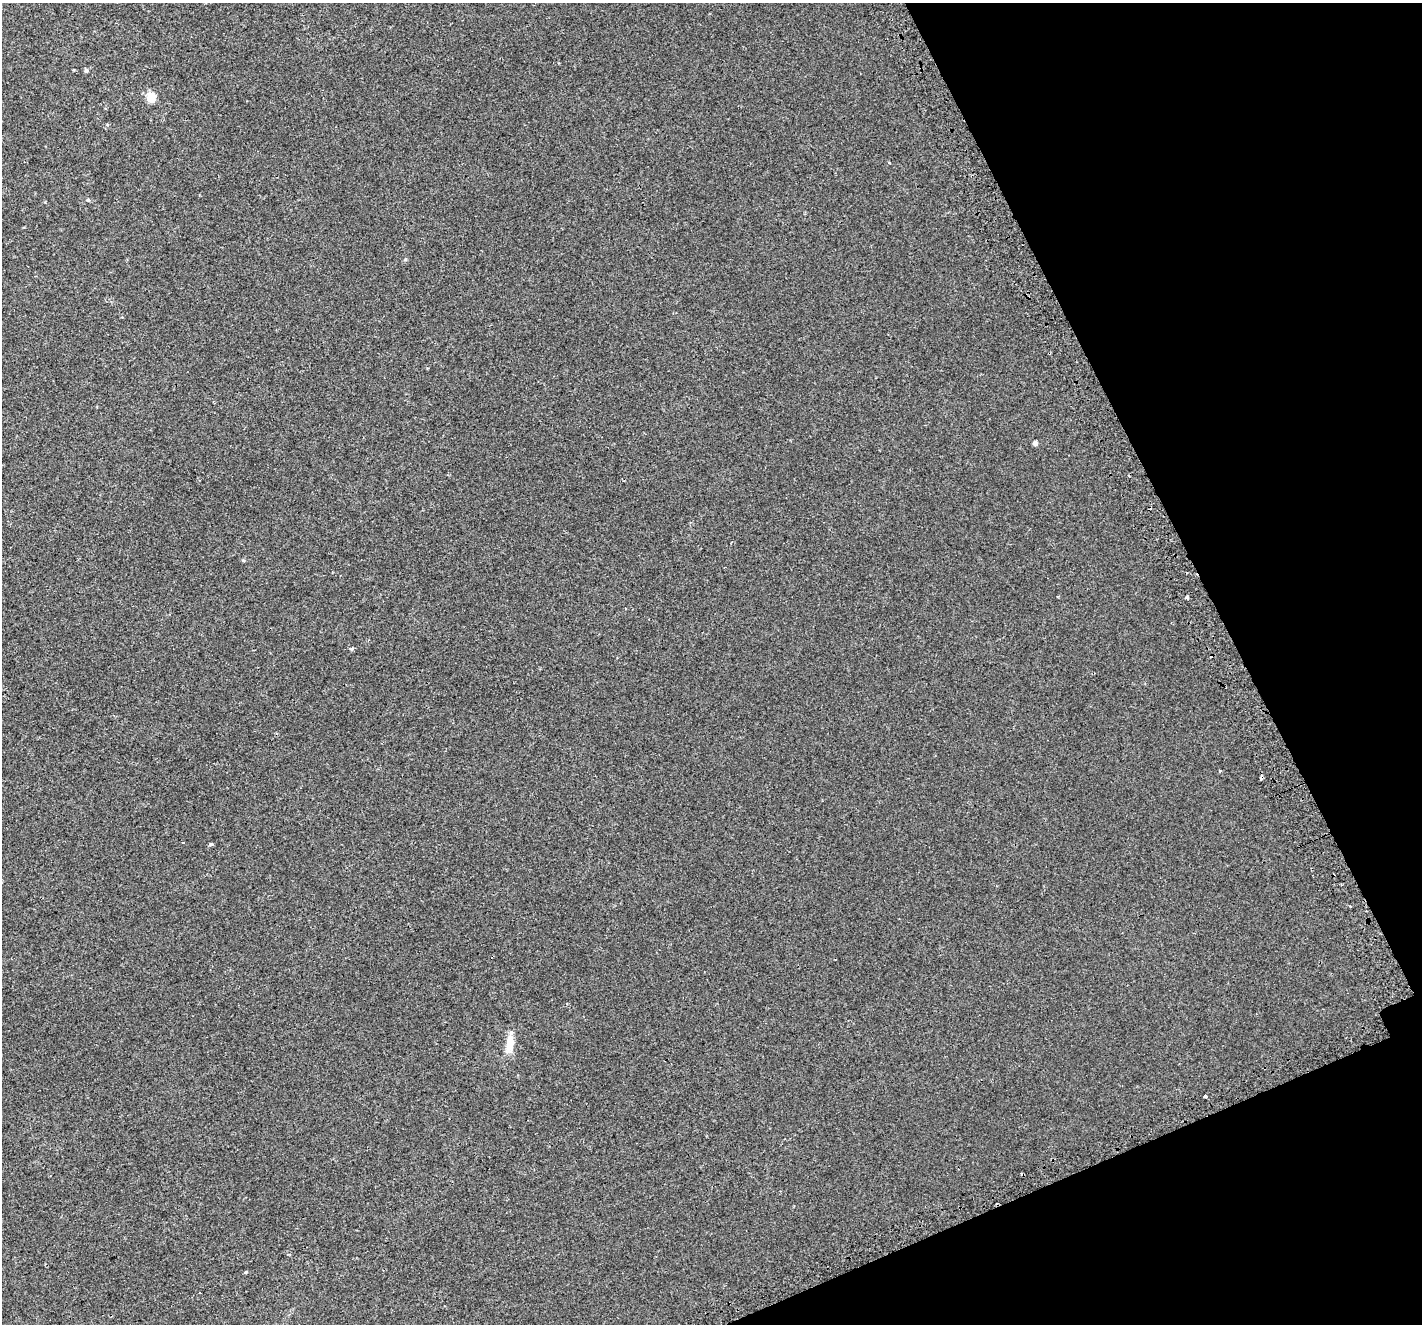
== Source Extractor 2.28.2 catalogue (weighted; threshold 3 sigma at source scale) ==
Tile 12 of 4 x 4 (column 4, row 3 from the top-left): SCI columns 4305-5724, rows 1527-2848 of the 5784 x 5641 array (HDU 1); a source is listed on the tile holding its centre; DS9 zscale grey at full resolution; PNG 1424 x 1326 px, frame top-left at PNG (2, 3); no overlay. Shown black and unused: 20% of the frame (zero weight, under 2 of 3 exposures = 3% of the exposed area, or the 3 px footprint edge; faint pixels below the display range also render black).
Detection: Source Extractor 2.28.2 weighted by HDU 2 'WHT'; one run over the whole footprint, this tile lists its part. Background 0.00127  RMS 0.0056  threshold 0.0251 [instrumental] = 3 sigma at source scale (4.5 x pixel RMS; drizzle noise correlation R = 1.50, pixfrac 1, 0.0396/0.0396 arcsec/px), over >= 5 px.
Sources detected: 21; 6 cosmic-ray / hot-pixel residue — not listed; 1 inside a brighter listed object's ellipse — not listed separately; the other 14 listed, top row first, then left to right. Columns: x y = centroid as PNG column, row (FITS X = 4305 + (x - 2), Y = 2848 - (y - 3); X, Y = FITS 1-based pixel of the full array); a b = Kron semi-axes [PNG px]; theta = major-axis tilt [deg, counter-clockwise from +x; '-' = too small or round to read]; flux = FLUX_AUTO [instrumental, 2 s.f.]
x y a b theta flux
86 71 5 5 - 1.1
151 95 15 9 -60 3.9
88 200 4 4 - 0.68
1035 443 4 4 - 2
1187 597 3 3 - 5.8
352 648 5 4 - 0.73
1220 771 3 3 - 0.49
183 843 3 3 - 1.5
211 844 3 3 - 3.8
1350 906 3 2 - 1.2
835 959 3 2 - 0.42
510 1043 27 9 84 7.1
1205 1097 3 3 - 1.2
245 1273 3 3 - 3.5
Unlisted compact peaks at least as high as the median listed source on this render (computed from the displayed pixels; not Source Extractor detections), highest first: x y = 243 560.